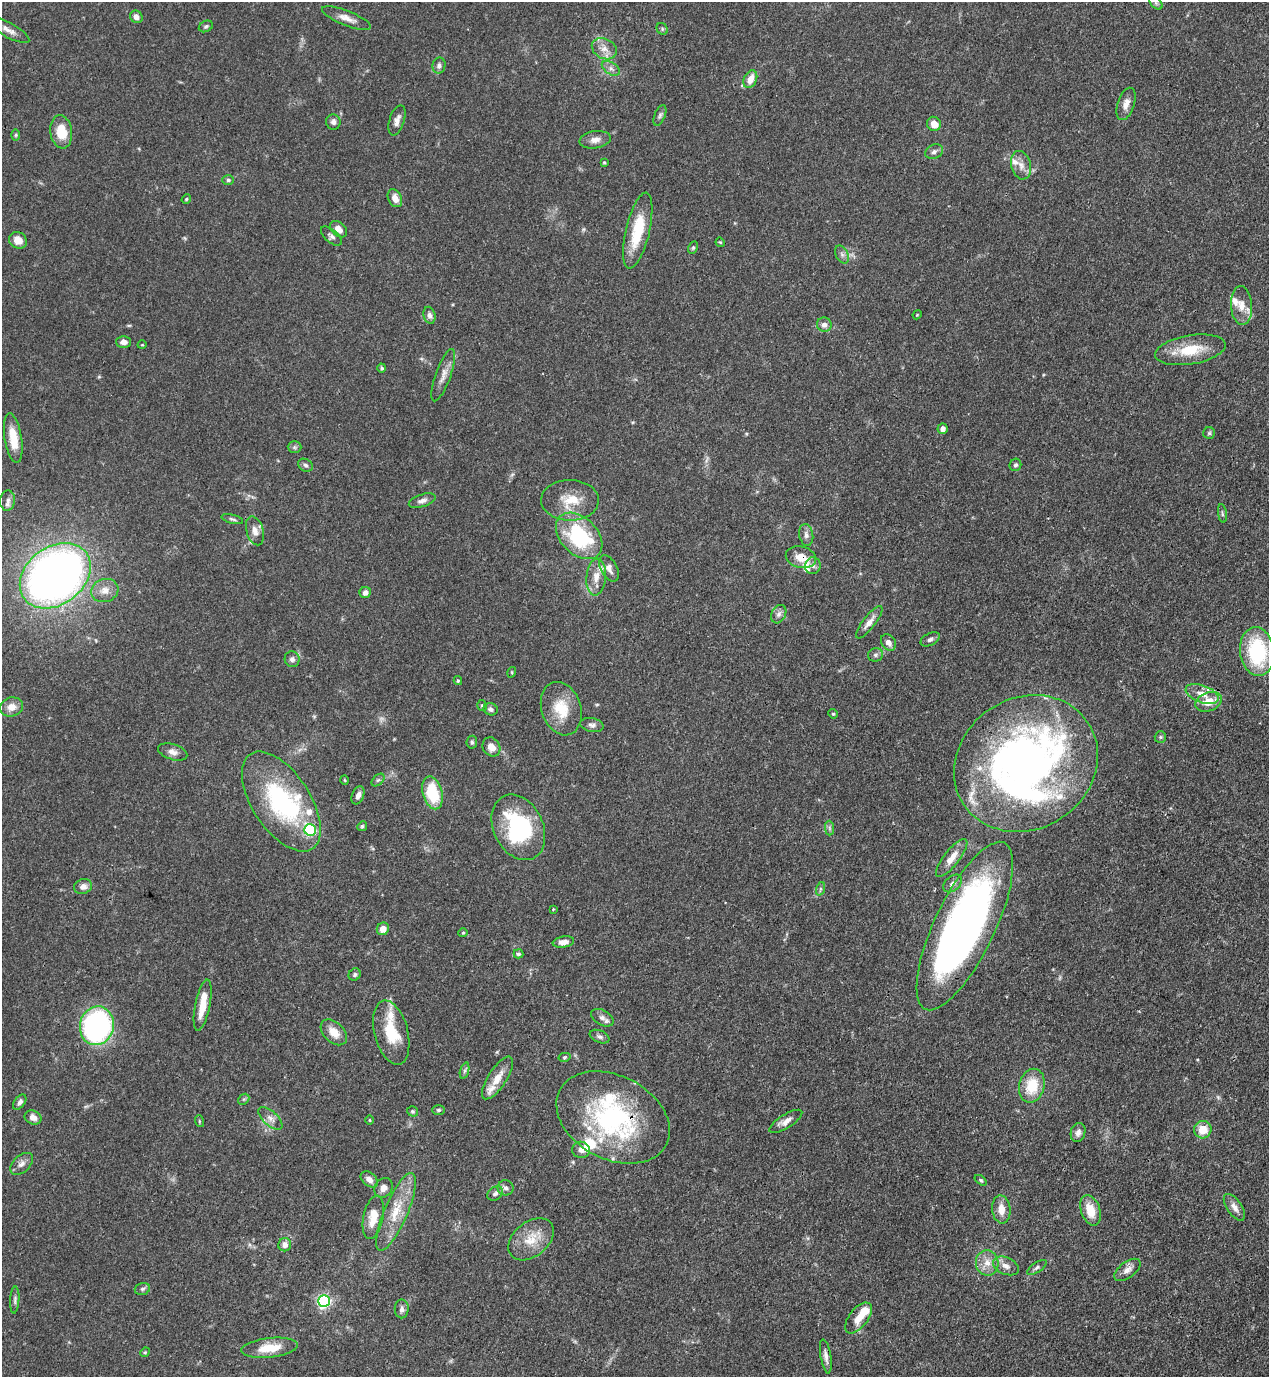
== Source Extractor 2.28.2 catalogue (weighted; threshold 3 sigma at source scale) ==
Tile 6 of 4 x 4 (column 2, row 2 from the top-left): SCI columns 1493-2759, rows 2795-4169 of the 5646 x 5587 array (HDU 1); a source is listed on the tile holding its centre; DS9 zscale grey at full resolution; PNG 1271 x 1379 px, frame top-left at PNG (2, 2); each listed source drawn as its Kron ellipse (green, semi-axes under 4 px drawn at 4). Shown black and unused: <1% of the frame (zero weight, under 3 of 4 exposures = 7% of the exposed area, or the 3 px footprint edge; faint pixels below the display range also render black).
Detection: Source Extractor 2.28.2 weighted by HDU 2 'WHT'; one run over the whole footprint, this tile lists its part. Background 0.0767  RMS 0.0036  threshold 0.0162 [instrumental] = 3 sigma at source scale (4.5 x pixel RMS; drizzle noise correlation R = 1.50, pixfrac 1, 0.05/0.05 arcsec/px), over >= 5 px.
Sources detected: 169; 1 too faint to see at this stretch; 2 inside a brighter object's white glare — neither listed nor drawn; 15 inside a brighter listed object's ellipse — not listed separately; the other 151 listed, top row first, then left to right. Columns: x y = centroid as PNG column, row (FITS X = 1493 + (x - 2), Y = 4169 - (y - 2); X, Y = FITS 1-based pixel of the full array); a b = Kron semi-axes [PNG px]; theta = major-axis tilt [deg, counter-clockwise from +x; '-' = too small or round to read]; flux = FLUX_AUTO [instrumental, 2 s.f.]
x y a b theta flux
1156 3 8 5 -45 0.94
136 17 7 6 - 1.9
347 18 26 7 -21 3.3
206 26 7 5 27 0.7
662 29 6 5 - 0.6
8 30 24 7 -29 3.3
604 49 13 10 -27 3.3
439 66 8 6 78 1.5
611 68 10 6 -33 1.5
750 79 9 6 65 4.1
1126 104 17 8 72 2.9
660 115 11 5 68 1
397 120 16 7 73 2.3
333 122 7 7 - 1.5
934 124 7 6 - 3.5
61 132 17 11 -82 8.3
16 135 6 3 89 0.42
595 140 16 8 10 2.4
934 152 9 7 26 1.4
604 162 4 3 - 0.39
1021 165 14 10 -75 3.1
228 180 6 5 - 0.68
395 198 9 6 -62 3.1
186 199 5 4 - 0.42
338 229 10 6 -40 2.7
638 231 39 12 77 14
331 236 12 6 -41 1.3
18 240 9 8 - 3.6
720 242 5 3 - 0.34
693 247 6 4 64 0.57
842 254 9 6 -63 1.2
1241 305 19 10 -86 4.8
429 315 8 5 -74 1.4
917 315 5 3 - 0.33
824 325 7 7 - 2
124 342 7 6 - 2.1
142 345 4 3 - 0.27
1190 350 36 14 9 12
382 368 4 4 - 0.59
443 375 27 7 70 3.3
943 429 5 5 - 1.7
1209 433 6 6 - 0.62
13 438 25 8 -81 7.5
294 447 7 6 - 0.78
305 465 8 6 -31 0.98
1015 465 6 5 - 0.78
8 500 10 7 83 1.5
570 500 29 20 0 9.7
422 501 14 6 19 1.8
1222 513 9 3 -81 0.57
232 519 11 4 -14 0.84
255 531 15 8 -74 2.8
806 535 11 7 -80 1.6
579 536 27 18 -45 33
801 557 15 10 -14 5
813 566 8 7 - 1.4
609 568 14 8 -61 2.2
55 576 39 29 37 260
596 577 18 9 85 4
105 590 14 11 18 3.5
365 592 6 5 - 1.7
779 614 10 7 62 1.5
869 622 20 6 52 3.1
930 639 10 6 27 1.2
888 642 9 6 -54 2.1
1257 652 24 17 -83 30
876 655 7 6 - 0.94
292 659 8 7 - 1.4
512 672 5 3 - 0.33
458 681 4 4 - 0.45
1202 694 17 8 -20 4.1
1208 702 14 9 21 5.8
482 706 5 4 - 0.59
11 707 12 9 12 3.6
491 709 7 6 - 1
561 709 27 19 -72 11
833 714 5 4 - 0.41
592 725 11 7 -10 1.4
1160 737 6 5 - 0.67
472 742 6 5 - 0.67
491 747 10 8 -55 3.1
173 752 15 7 -17 2.3
1026 764 74 65 34 210
345 780 5 3 - 0.33
378 780 8 4 44 0.77
432 793 17 9 -75 16
358 795 9 6 67 1.8
281 802 57 29 -57 48
362 826 5 4 - 0.49
518 827 34 25 -64 37
829 828 7 4 -89 0.82
310 830 6 5 - 51
952 858 23 7 52 4.8
953 883 11 7 41 1.7
83 887 9 7 19 2.5
820 889 7 4 72 0.7
553 909 3 3 - 0.38
965 926 92 30 64 240
383 929 6 6 - 3.3
463 933 5 4 - 0.43
563 942 11 5 9 2.4
518 954 5 4 - 0.71
355 975 6 5 - 0.72
203 1005 26 7 79 7
602 1018 12 7 -30 1.8
97 1026 19 17 77 75
334 1032 15 10 -43 4.6
391 1032 33 16 -76 13
600 1037 10 6 -23 1.1
565 1057 6 4 13 0.48
465 1071 8 4 72 0.78
497 1078 25 9 57 5.5
1032 1086 17 12 77 11
244 1099 6 4 43 0.58
20 1102 9 5 54 1.4
438 1110 6 5 - 0.71
413 1111 6 5 - 0.56
33 1117 8 7 - 2.3
613 1117 60 42 -27 61
270 1118 15 7 -43 2.2
370 1120 5 3 - 0.35
199 1121 6 3 -72 0.44
786 1121 19 7 32 2.4
1203 1130 9 8 - 5.7
1078 1132 10 7 73 1.7
581 1150 9 8 - 2.1
22 1164 13 8 43 2.1
369 1179 10 6 -39 2.1
981 1180 7 4 -38 0.53
383 1188 10 8 55 2.4
506 1188 8 7 - 1.2
495 1193 8 6 35 1.2
1234 1207 15 7 -55 2.4
1001 1209 14 9 -84 4.2
1090 1210 16 9 -71 7.2
396 1212 42 11 67 11
373 1217 22 10 79 6.8
531 1239 26 17 39 8.4
285 1245 7 6 - 2.2
987 1263 12 11 - 3.8
1006 1266 14 8 -24 2.4
1037 1267 11 5 33 0.98
1127 1270 15 8 37 2.4
142 1289 8 5 16 0.84
15 1300 13 4 86 1
324 1301 6 6 - 81
402 1309 9 7 89 1.4
858 1318 18 9 53 4.6
270 1348 28 10 6 8
145 1352 5 4 - 0.42
826 1356 17 5 -80 1.9
Overlapping masked pixels (flux is a lower limit): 3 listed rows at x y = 801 557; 965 926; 613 1117